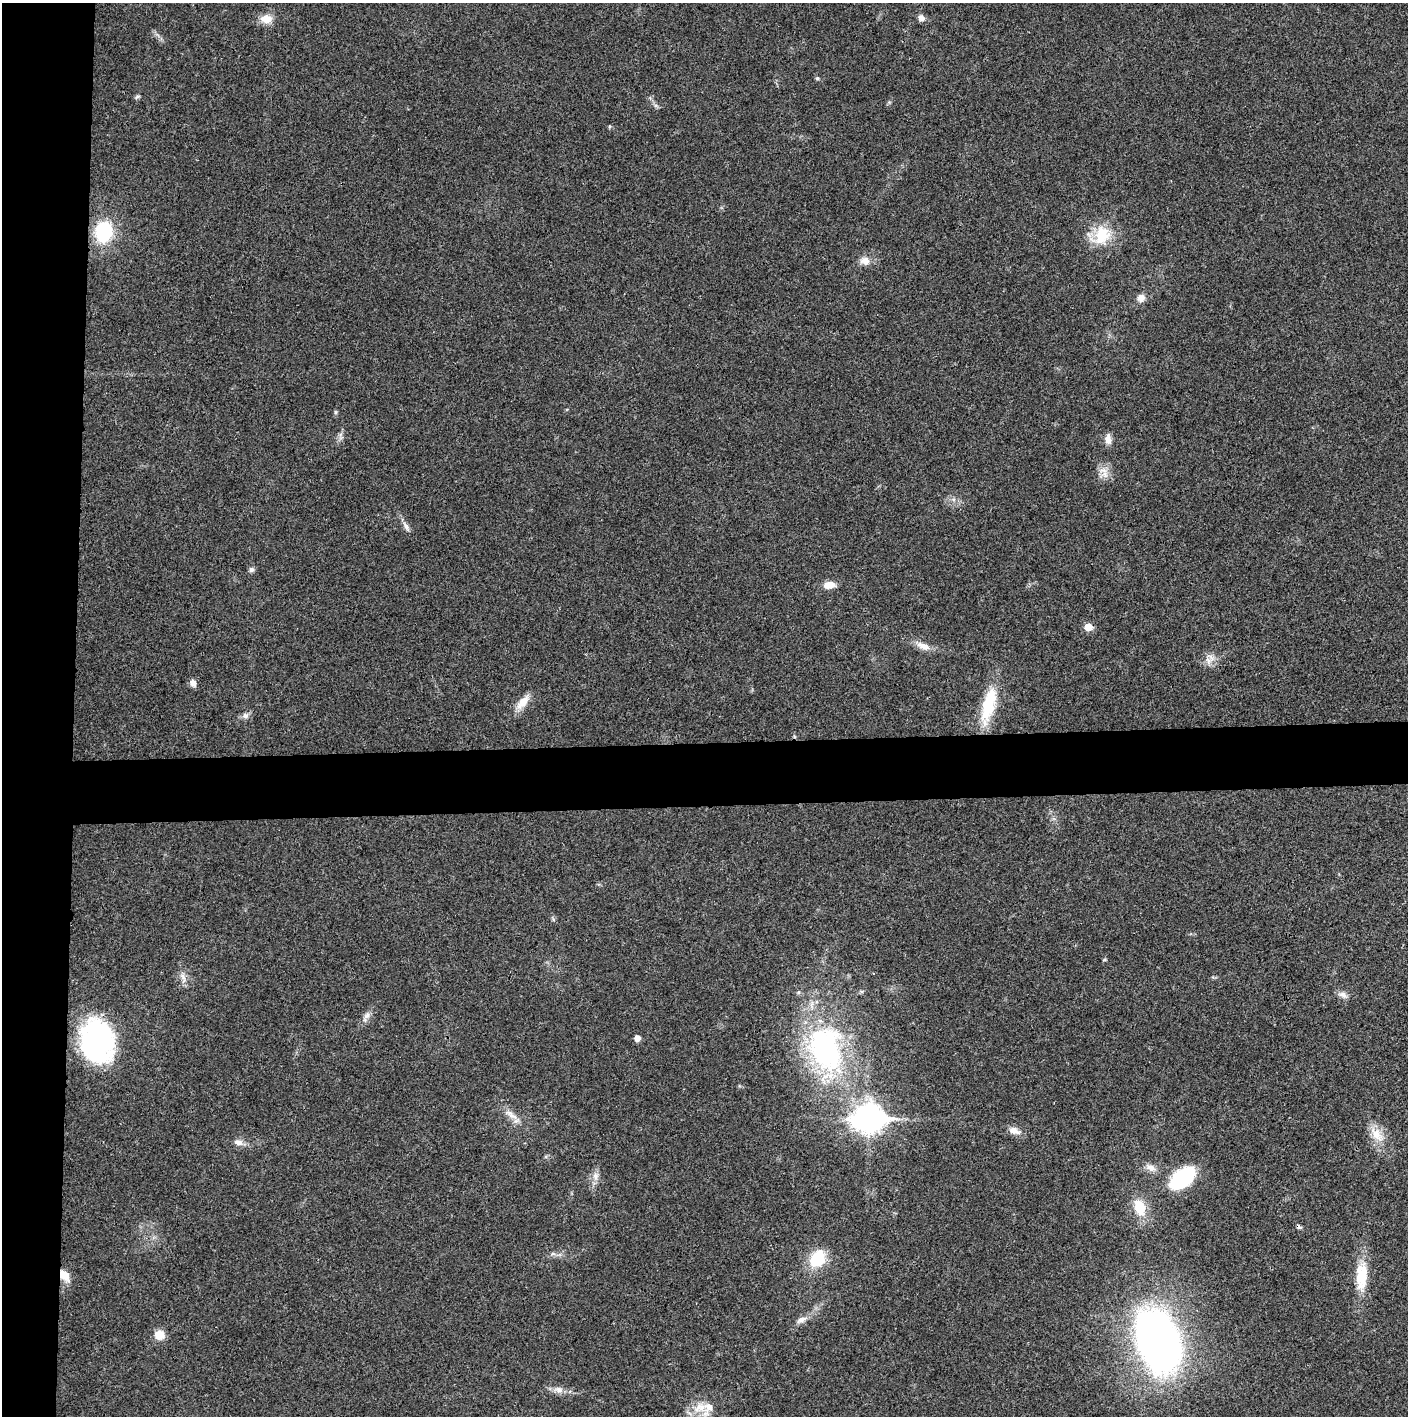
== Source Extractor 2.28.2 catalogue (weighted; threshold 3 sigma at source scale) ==
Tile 4 of 3 x 3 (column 1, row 2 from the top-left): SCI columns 4-1409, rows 1416-2829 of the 4221 x 4243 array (HDU 1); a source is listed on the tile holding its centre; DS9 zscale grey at full resolution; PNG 1410 x 1418 px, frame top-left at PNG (2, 3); no overlay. Shown black and unused: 9% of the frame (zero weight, under 3 of 4 exposures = <1% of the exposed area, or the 3 px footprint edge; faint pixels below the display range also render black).
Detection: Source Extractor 2.28.2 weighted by HDU 2 'WHT'; one run over the whole footprint, this tile lists its part. Background 0.0195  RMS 0.0041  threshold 0.0185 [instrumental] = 3 sigma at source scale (4.5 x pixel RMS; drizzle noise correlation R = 1.50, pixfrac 1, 0.05/0.05 arcsec/px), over >= 5 px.
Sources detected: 45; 1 cosmic-ray / hot-pixel residue — not listed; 1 inside a brighter listed object's ellipse — not listed separately; the other 43 listed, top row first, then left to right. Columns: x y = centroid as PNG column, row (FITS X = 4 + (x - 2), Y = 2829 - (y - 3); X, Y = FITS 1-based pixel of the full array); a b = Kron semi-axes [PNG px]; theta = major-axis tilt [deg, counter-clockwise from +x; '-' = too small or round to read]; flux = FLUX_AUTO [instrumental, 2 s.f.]
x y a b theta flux
921 18 8 7 - 2.1
266 19 15 12 -6 4.7
817 78 5 4 - 0.55
137 97 8 3 45 0.6
103 232 19 15 82 26
1102 235 27 20 82 14
865 261 11 10 - 3.3
1141 298 9 8 - 2.5
1108 439 14 7 -88 2.7
1103 470 13 7 -2 2.7
406 526 15 5 -56 1.8
251 570 7 6 - 1.1
829 585 11 7 6 4.5
1088 627 6 5 - 7.3
923 646 19 9 -21 4
1208 660 10 5 -63 1.9
193 683 8 7 - 2.2
523 702 24 10 50 5
988 705 48 15 75 19
245 715 9 7 26 1.7
183 977 13 4 -64 1.8
1343 995 12 8 -21 2.1
367 1016 10 7 50 1.8
637 1038 5 5 - 3.1
97 1041 36 27 -77 79
826 1049 64 43 -74 77
512 1116 15 7 -19 2.9
868 1118 12 9 3 450
1014 1131 13 7 -24 3.5
1376 1134 22 12 -53 6.8
238 1142 12 8 -15 2.4
1151 1168 13 9 -18 2.9
595 1176 11 8 82 2.4
1183 1178 31 17 38 26
1140 1207 16 10 -70 11
817 1259 17 13 53 17
64 1275 15 10 -52 4.7
1362 1276 41 15 86 13
801 1320 16 7 28 2.4
159 1335 10 9 - 5.8
1157 1341 59 36 -72 240
559 1390 11 9 -18 2.5
700 1407 21 13 19 6.8
Overlapping masked pixels (flux is a lower limit): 1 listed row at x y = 64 1275
Unlisted compact peaks at least as high as the median listed source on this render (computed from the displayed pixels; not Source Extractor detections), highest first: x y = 335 412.